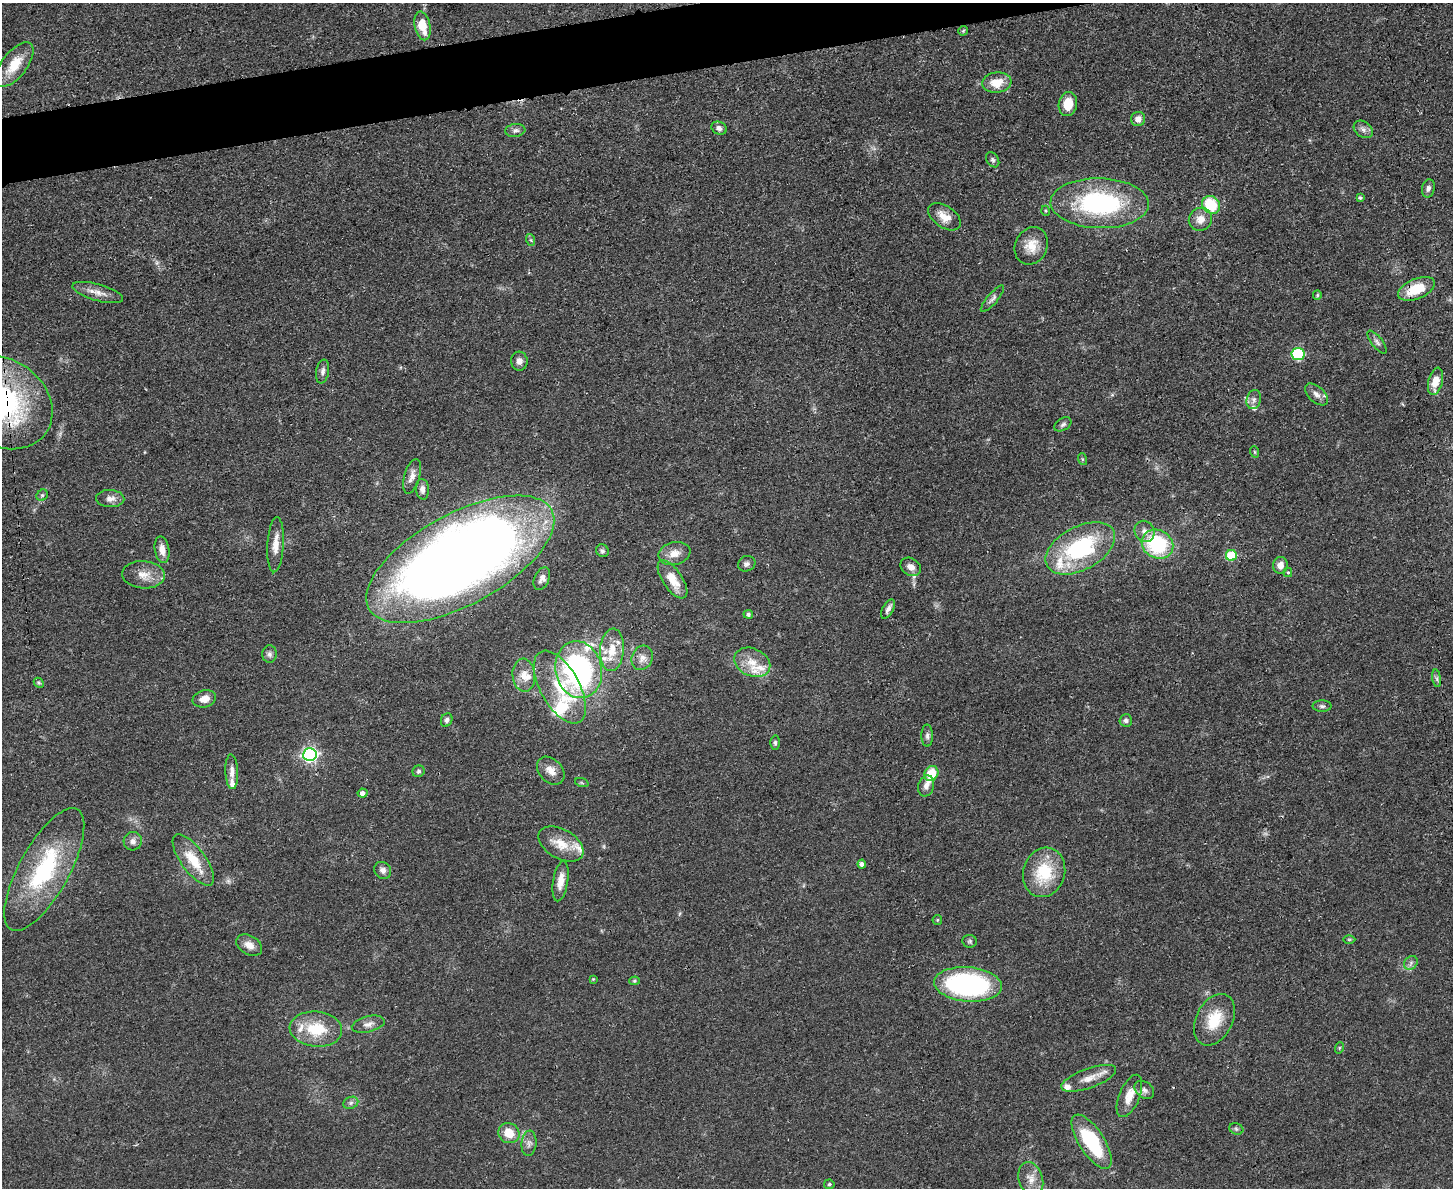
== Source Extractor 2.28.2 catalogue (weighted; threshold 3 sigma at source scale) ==
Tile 8 of 3 x 4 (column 2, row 3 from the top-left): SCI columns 1594-3044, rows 1199-2384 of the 4749 x 4767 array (HDU 1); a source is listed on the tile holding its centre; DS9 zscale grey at full resolution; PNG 1455 x 1190 px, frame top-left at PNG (2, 3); each listed source drawn as its Kron ellipse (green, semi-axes under 4 px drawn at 4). Shown black and unused: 3% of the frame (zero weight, under 3 of 4 exposures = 2% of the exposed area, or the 3 px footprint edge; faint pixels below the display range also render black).
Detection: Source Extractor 2.28.2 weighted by HDU 2 'WHT'; one run over the whole footprint, this tile lists its part. Background 0.0461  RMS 0.0053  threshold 0.0236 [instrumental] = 3 sigma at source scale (4.5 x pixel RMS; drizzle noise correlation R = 1.50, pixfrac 1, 0.05/0.05 arcsec/px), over >= 5 px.
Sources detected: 122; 1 too faint to see at this stretch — neither listed nor drawn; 12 inside a brighter listed object's ellipse — not listed separately; the other 109 listed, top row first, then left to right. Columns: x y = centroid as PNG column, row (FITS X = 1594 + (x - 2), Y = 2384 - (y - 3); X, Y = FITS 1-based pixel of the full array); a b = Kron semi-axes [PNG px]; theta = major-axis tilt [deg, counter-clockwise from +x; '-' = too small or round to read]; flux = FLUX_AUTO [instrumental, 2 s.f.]
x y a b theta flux
423 26 15 7 -77 11
963 31 5 5 - 0.7
14 65 26 12 52 12
997 82 15 10 7 8.8
1068 104 12 9 79 8.9
1138 119 7 7 - 3.4
719 128 8 6 -22 2.3
1363 129 10 7 -37 2.3
515 130 10 6 7 1.8
993 160 8 6 -57 1.2
1428 188 9 6 79 1.8
1360 198 4 4 - 0.92
1100 203 49 25 -2 72
1211 205 10 8 -46 20
1046 211 5 3 - 0.53
944 217 18 11 -35 6.6
1200 219 12 11 - 5
531 240 6 4 -71 0.7
1031 246 19 16 64 8.8
1416 289 19 10 23 16
98 292 26 8 -16 5
1317 295 5 4 - 0.65
992 299 17 5 50 2
1377 342 14 5 -52 2
1298 354 6 6 - 44
519 361 9 8 - 2.7
323 372 12 6 79 2
1436 381 14 7 76 7.4
1316 394 14 8 -42 3.1
1254 400 10 7 74 2.2
2 402 53 43 -35 120
1063 424 9 6 32 1.5
1255 452 6 3 -71 0.61
1082 459 6 4 -72 0.64
412 476 18 7 74 3.6
422 489 10 6 -86 2.5
42 495 6 5 - 0.88
110 499 14 8 -2 3.4
1144 531 11 9 -59 3.5
1157 544 16 14 -30 45
276 545 28 8 87 6.5
1080 548 38 21 28 57
162 550 13 7 -80 4.5
602 551 6 6 - 1.2
674 553 16 11 13 5.9
1231 555 5 5 - 28
460 559 104 45 28 790
747 564 9 7 21 1.8
1280 565 8 7 - 3.8
911 567 11 8 -34 3.8
1288 572 4 4 - 0.61
144 575 21 13 -4 7.4
542 579 12 7 65 3.1
672 579 22 9 -56 9.8
888 609 10 5 61 2.3
748 614 5 4 - 1.1
612 650 21 12 86 12
269 654 8 7 - 1.8
642 658 12 10 65 4.3
752 662 19 13 -24 9.8
579 670 29 23 -77 120
524 675 16 11 -86 6.1
1437 678 9 4 -81 1.3
39 683 6 4 -43 0.8
560 687 40 19 -61 27
204 699 12 8 15 5
1322 706 9 5 0 1.4
447 720 7 5 66 1.6
1126 720 6 6 - 1.4
927 736 11 5 -90 1.6
775 743 7 5 -89 1.1
310 754 7 6 - 140
418 771 6 5 - 1.2
551 771 16 11 -46 5.1
232 772 17 6 -87 3.6
931 773 8 6 58 12
582 783 7 4 -19 0.8
926 786 11 8 74 2.7
363 793 5 4 - 2.3
133 841 9 9 - 2.5
561 844 24 14 -30 10
193 860 30 12 -54 15
862 864 4 4 - 1.8
44 869 69 25 61 57
383 870 9 8 - 2.7
1044 872 25 20 73 24
561 881 20 7 80 5.9
937 920 5 4 - 0.58
1349 939 6 4 0 0.61
970 941 7 6 - 1.1
249 945 14 9 -31 4.5
1411 963 7 6 - 1.7
593 979 4 4 - 0.47
634 981 5 4 - 0.71
968 984 34 17 -5 110
1214 1020 27 18 63 16
368 1024 17 8 14 3.3
316 1029 26 17 -5 20
1339 1048 6 3 71 0.6
1089 1078 29 9 20 7.1
1144 1090 11 8 -39 2.3
1129 1096 22 10 67 7.6
351 1103 8 6 22 1.5
1236 1129 7 5 -22 1
509 1133 11 10 - 8.7
1092 1142 31 12 -57 37
529 1143 12 7 84 2.5
1031 1179 17 12 -72 6.6
829 1184 5 4 - 0.9
Overlapping masked pixels (flux is a lower limit): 2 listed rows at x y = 1416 289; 2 402
Isophote crosses this tile's border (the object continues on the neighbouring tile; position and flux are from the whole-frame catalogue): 1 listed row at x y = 2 402